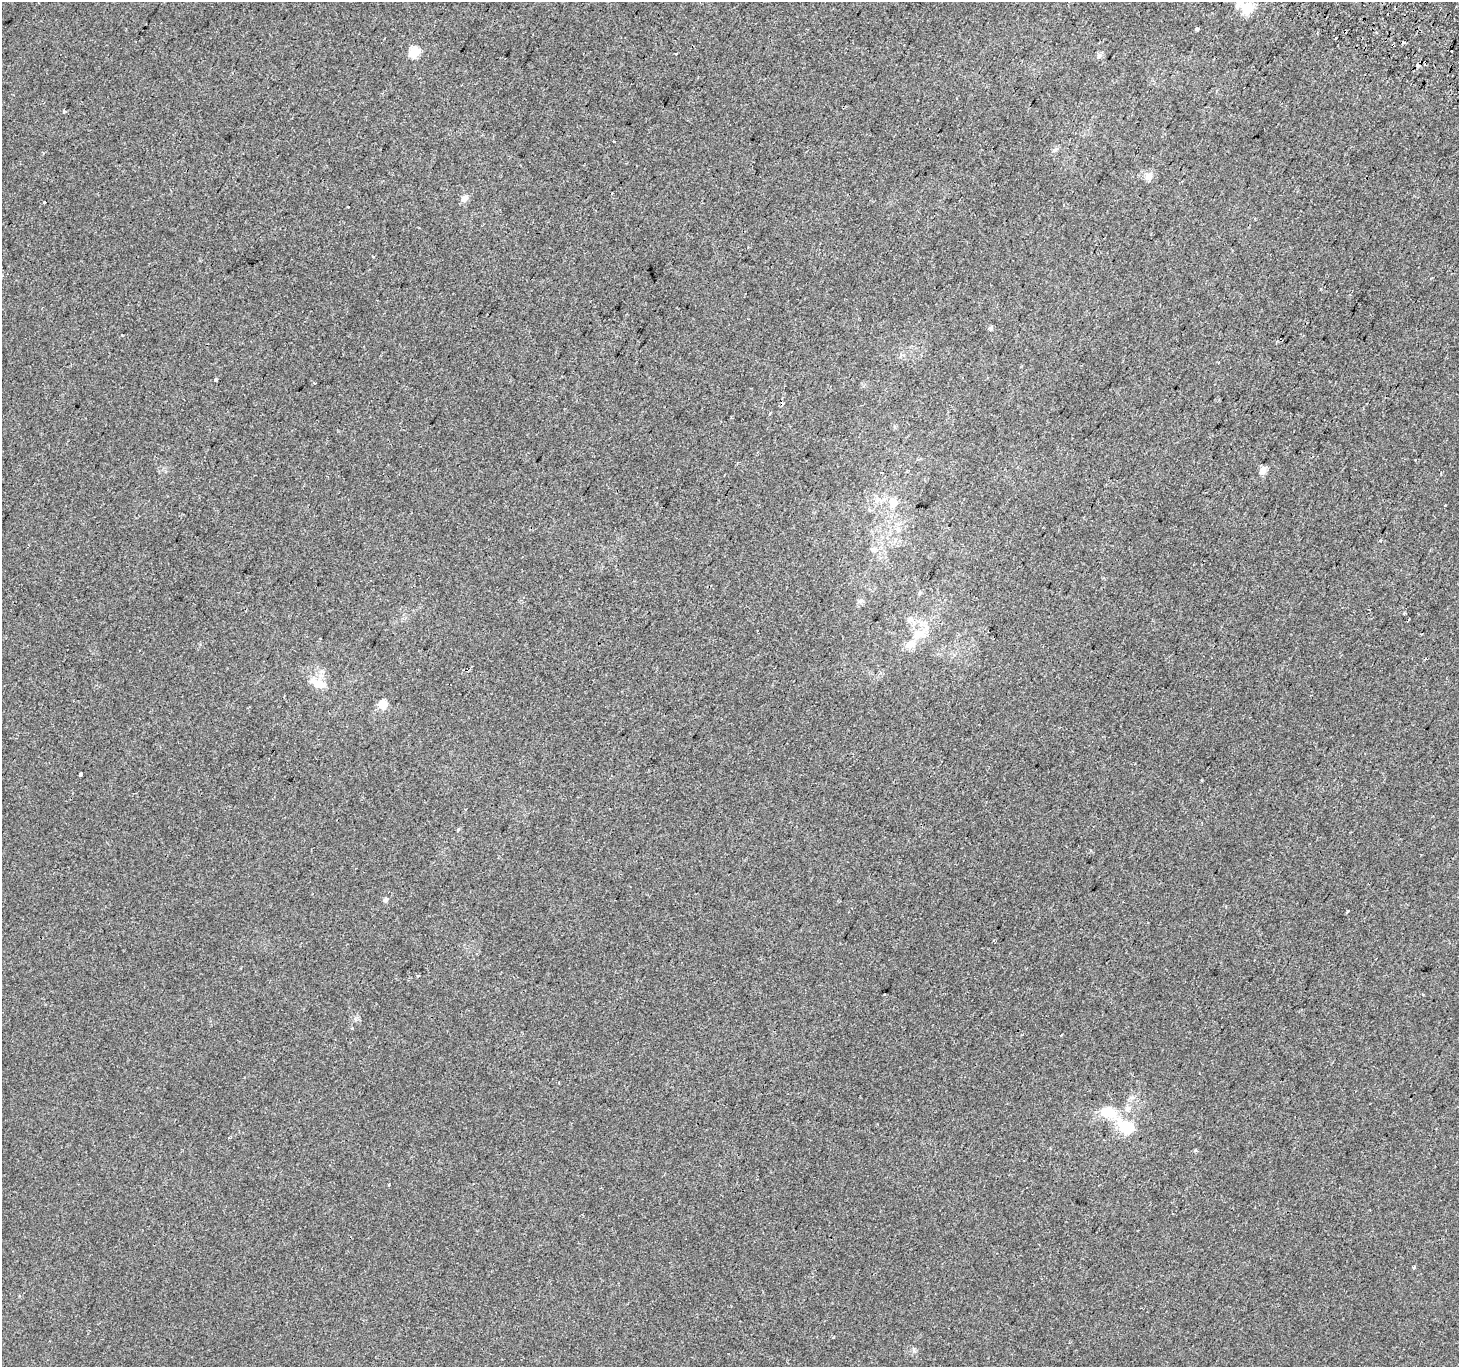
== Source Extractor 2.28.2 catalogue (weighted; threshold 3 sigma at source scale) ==
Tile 10 of 4 x 4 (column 2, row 3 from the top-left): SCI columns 1490-2946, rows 1665-3029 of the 5884 x 5991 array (HDU 1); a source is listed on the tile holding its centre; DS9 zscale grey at full resolution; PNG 1461 x 1369 px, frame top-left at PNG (2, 2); no overlay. Shown black and unused: <1% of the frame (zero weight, under 2 of 3 exposures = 2% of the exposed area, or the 3 px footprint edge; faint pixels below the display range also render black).
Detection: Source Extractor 2.28.2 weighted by HDU 2 'WHT'; one run over the whole footprint, this tile lists its part. Background -5.38e-04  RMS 0.0034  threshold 0.0155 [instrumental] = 3 sigma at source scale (4.5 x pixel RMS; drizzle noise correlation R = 1.50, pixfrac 1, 0.0396/0.0396 arcsec/px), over >= 5 px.
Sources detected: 44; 1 inside a brighter object's white glare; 6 cosmic-ray / hot-pixel residue — not listed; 2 inside a brighter listed object's ellipse — not listed separately; the other 35 listed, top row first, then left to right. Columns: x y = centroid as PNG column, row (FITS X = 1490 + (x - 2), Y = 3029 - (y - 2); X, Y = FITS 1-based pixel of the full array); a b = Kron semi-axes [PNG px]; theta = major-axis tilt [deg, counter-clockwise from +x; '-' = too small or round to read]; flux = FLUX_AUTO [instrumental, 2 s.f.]
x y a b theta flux
1247 8 16 15 - 5.7
1197 29 4 3 - 4.6
1336 38 3 2 - 0.46
1404 43 4 3 - 1.1
1451 51 2 2 - 0.33
414 52 6 5 - 18
1099 56 6 6 - 0.85
64 111 4 4 - 0.56
614 141 3 3 - 0.7
1055 149 8 3 19 0.58
1148 176 11 9 53 2.2
464 199 9 8 - 1.7
45 202 3 3 - 0.9
348 207 3 3 - 1.2
990 328 5 5 - 0.53
1218 362 3 2 - 0.41
215 379 3 3 - 0.71
770 413 4 3 - 0.4
1263 470 11 7 49 1.8
893 502 16 12 -86 3.9
1445 505 3 3 - 1
898 530 8 6 78 1.1
873 549 10 6 -26 1.1
910 619 11 7 20 1.5
920 634 16 10 -3 4.1
909 645 18 9 30 3.3
319 684 20 11 -18 4.3
383 704 11 10 - 3
80 774 3 3 - 0.71
458 830 5 4 - 0.36
386 899 6 4 77 1
418 976 4 3 - 0.39
1128 1109 9 8 - 1.6
1125 1125 28 16 -13 8.2
1414 1267 4 4 - 0.41
Unlisted compact peaks at least as high as the median listed source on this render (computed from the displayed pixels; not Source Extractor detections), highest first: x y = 1195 1150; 1347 911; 1202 780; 356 1019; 914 1351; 122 335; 352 1028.